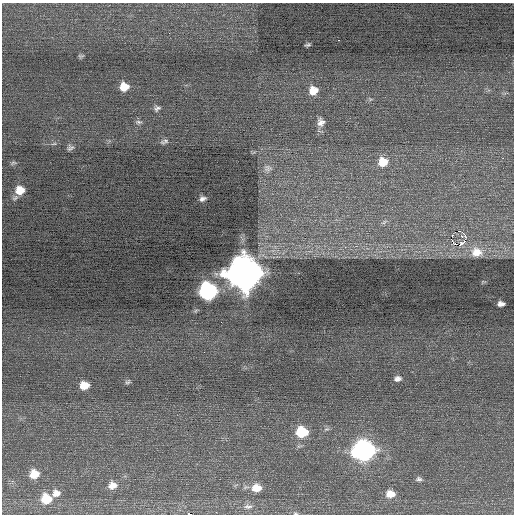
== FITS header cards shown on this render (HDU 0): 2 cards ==
NAXIS1  =                  512 / Axis length
NAXIS2  =                  512 / Axis length

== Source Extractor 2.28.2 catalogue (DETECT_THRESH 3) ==
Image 512 x 512 px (HDU 0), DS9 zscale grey, 1 PNG px = 1 image px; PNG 516 x 516 px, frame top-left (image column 1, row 512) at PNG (2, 3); no overlay
Background 0.0567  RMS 0.68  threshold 2.05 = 3 sigma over >= 5 px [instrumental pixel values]
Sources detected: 47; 2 with non-positive FLUX_AUTO (blend fragments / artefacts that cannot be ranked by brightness) are not listed; the other 45 listed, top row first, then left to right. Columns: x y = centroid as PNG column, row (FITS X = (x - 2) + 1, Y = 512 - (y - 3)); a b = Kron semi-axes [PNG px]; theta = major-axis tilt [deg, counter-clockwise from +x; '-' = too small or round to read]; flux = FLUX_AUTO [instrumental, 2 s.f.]
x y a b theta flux
169 33 3 2 - 54
339 40 3 2 - 110
308 45 5 3 - 83
81 56 7 4 14 79
124 87 9 8 - 640
313 90 10 10 - 580
157 108 9 7 25 150
138 122 9 5 -1 110
321 122 11 9 -84 290
166 141 8 6 -16 140
54 144 8 3 13 73
70 148 8 7 - 130
503 158 2 2 - 220
383 162 10 10 - 750
13 163 8 4 13 81
268 168 13 11 5 330
20 190 10 9 - 670
202 199 8 6 10 160
384 222 8 4 46 91
460 231 3 2 - 1800
455 232 3 2 - 18
452 235 2 2 - 42
465 235 3 2 - 360
461 236 8 6 -6 40
454 244 4 2 - 1.9
477 252 15 13 -6 690
243 273 12 12 - 130000
207 291 10 9 - 14000
501 304 7 5 1 190
204 352 2 2 - 32
397 379 9 7 13 200
128 382 8 5 39 88
84 385 9 8 - 540
302 432 10 8 -3 1800
363 450 12 10 5 22000
34 474 9 8 - 640
419 479 7 5 1 110
112 485 10 8 16 370
256 488 11 8 3 570
56 493 9 8 - 290
390 494 10 8 0 440
46 499 9 9 - 1100
248 507 12 6 -1 170
295 513 7 3 -1 59
190 514 4 2 - 2400
At the frame edge (FLAGS 8, measured only in part): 2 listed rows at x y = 295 513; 190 514
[2 non-positive-flux detections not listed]